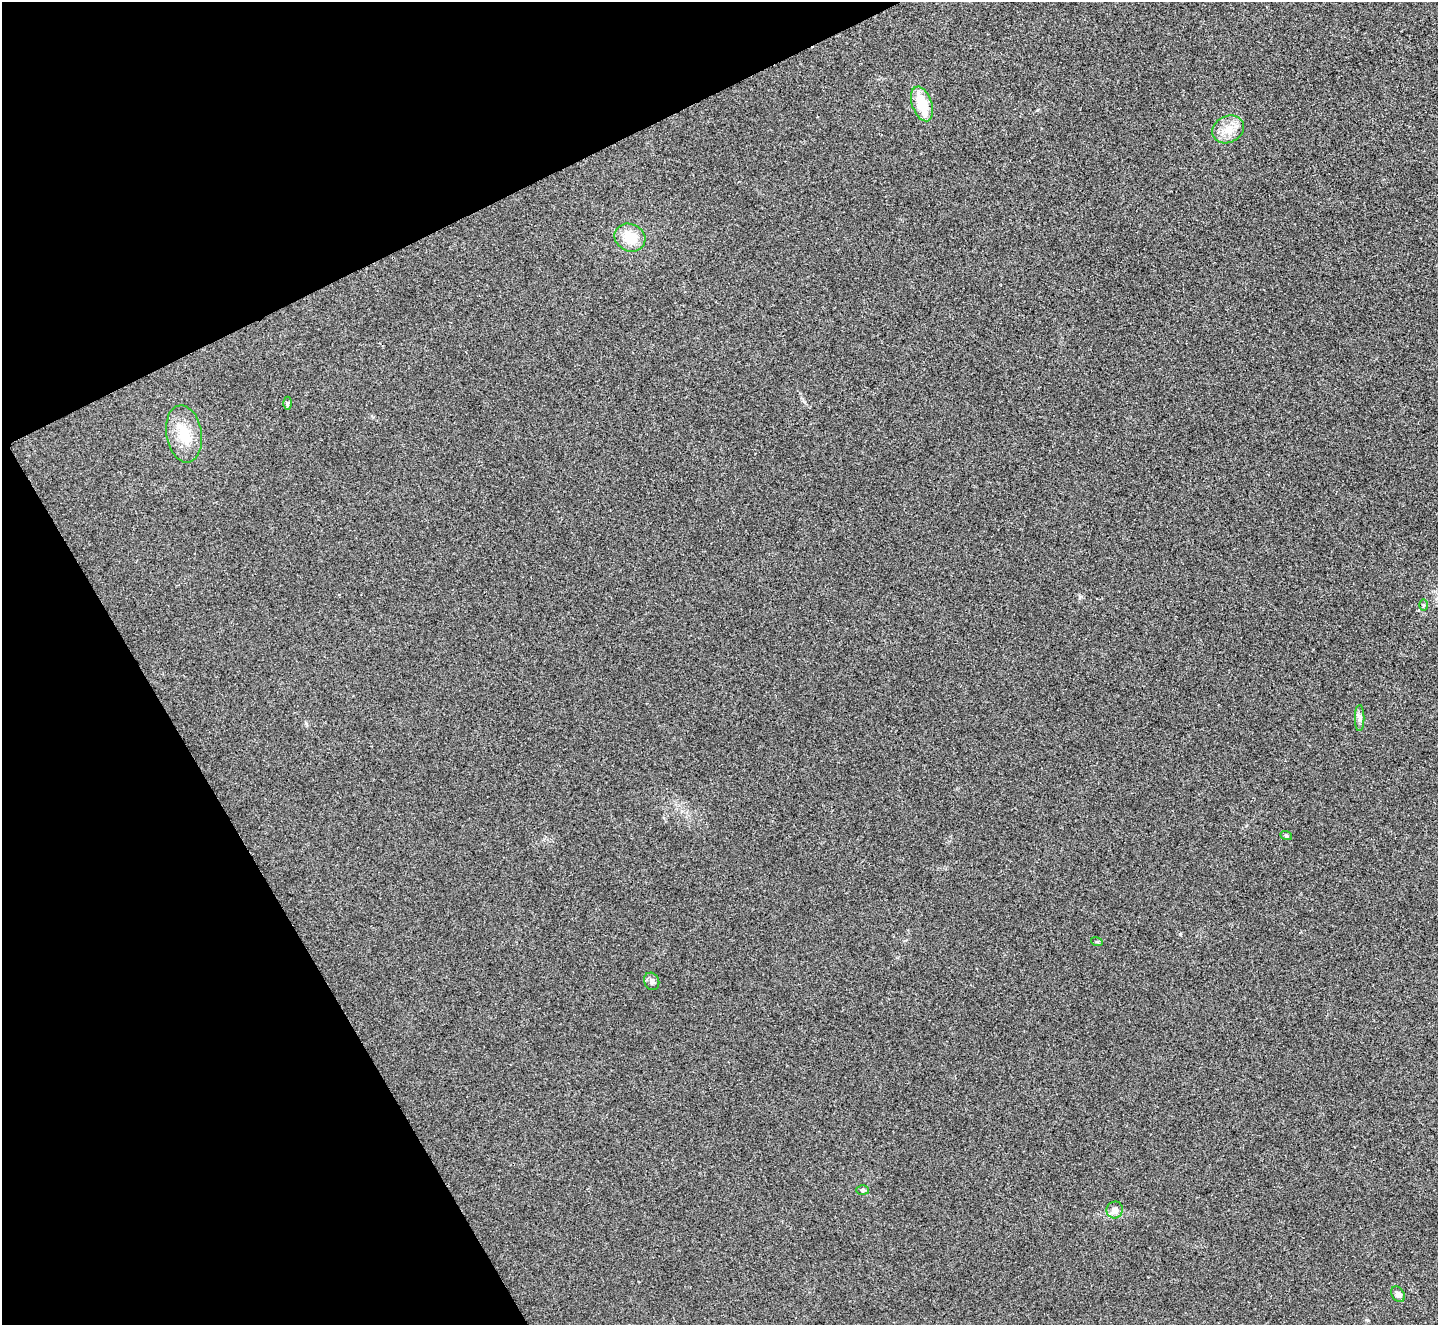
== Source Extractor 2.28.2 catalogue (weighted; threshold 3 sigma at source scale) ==
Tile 5 of 4 x 4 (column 1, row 2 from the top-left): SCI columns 7-1442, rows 2810-4132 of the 5763 x 5753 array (HDU 1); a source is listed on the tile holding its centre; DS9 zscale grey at full resolution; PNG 1440 x 1327 px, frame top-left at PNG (2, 2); each listed source drawn as its Kron ellipse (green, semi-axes under 4 px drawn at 4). Shown black and unused: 23% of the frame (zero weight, under 3 of 4 exposures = <1% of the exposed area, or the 3 px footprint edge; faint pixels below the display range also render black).
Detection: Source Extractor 2.28.2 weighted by HDU 2 'WHT'; one run over the whole footprint, this tile lists its part. Background 0.082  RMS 0.0073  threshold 0.0327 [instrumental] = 3 sigma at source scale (4.5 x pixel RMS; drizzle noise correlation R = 1.50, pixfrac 1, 0.05/0.05 arcsec/px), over >= 5 px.
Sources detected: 13; all 13 listed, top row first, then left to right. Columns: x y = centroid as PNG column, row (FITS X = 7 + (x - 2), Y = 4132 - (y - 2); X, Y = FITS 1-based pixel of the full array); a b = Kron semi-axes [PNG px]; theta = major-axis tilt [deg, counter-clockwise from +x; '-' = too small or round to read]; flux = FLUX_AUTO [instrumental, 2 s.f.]
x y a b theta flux
922 104 18 10 -70 22
1228 129 16 13 27 11
630 238 16 13 -24 18
287 403 6 4 90 1.1
184 434 29 17 -81 20
1423 605 6 4 89 1.1
1360 718 13 5 90 2.8
1286 835 6 3 -20 0.87
1097 942 6 4 -18 0.89
652 981 9 7 -65 2.4
863 1190 6 5 - 1.3
1115 1210 8 8 - 4.7
1398 1294 8 6 -58 3
Unlisted compact peaks at least as high as the median listed source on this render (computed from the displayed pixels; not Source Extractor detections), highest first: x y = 1180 934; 1080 597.